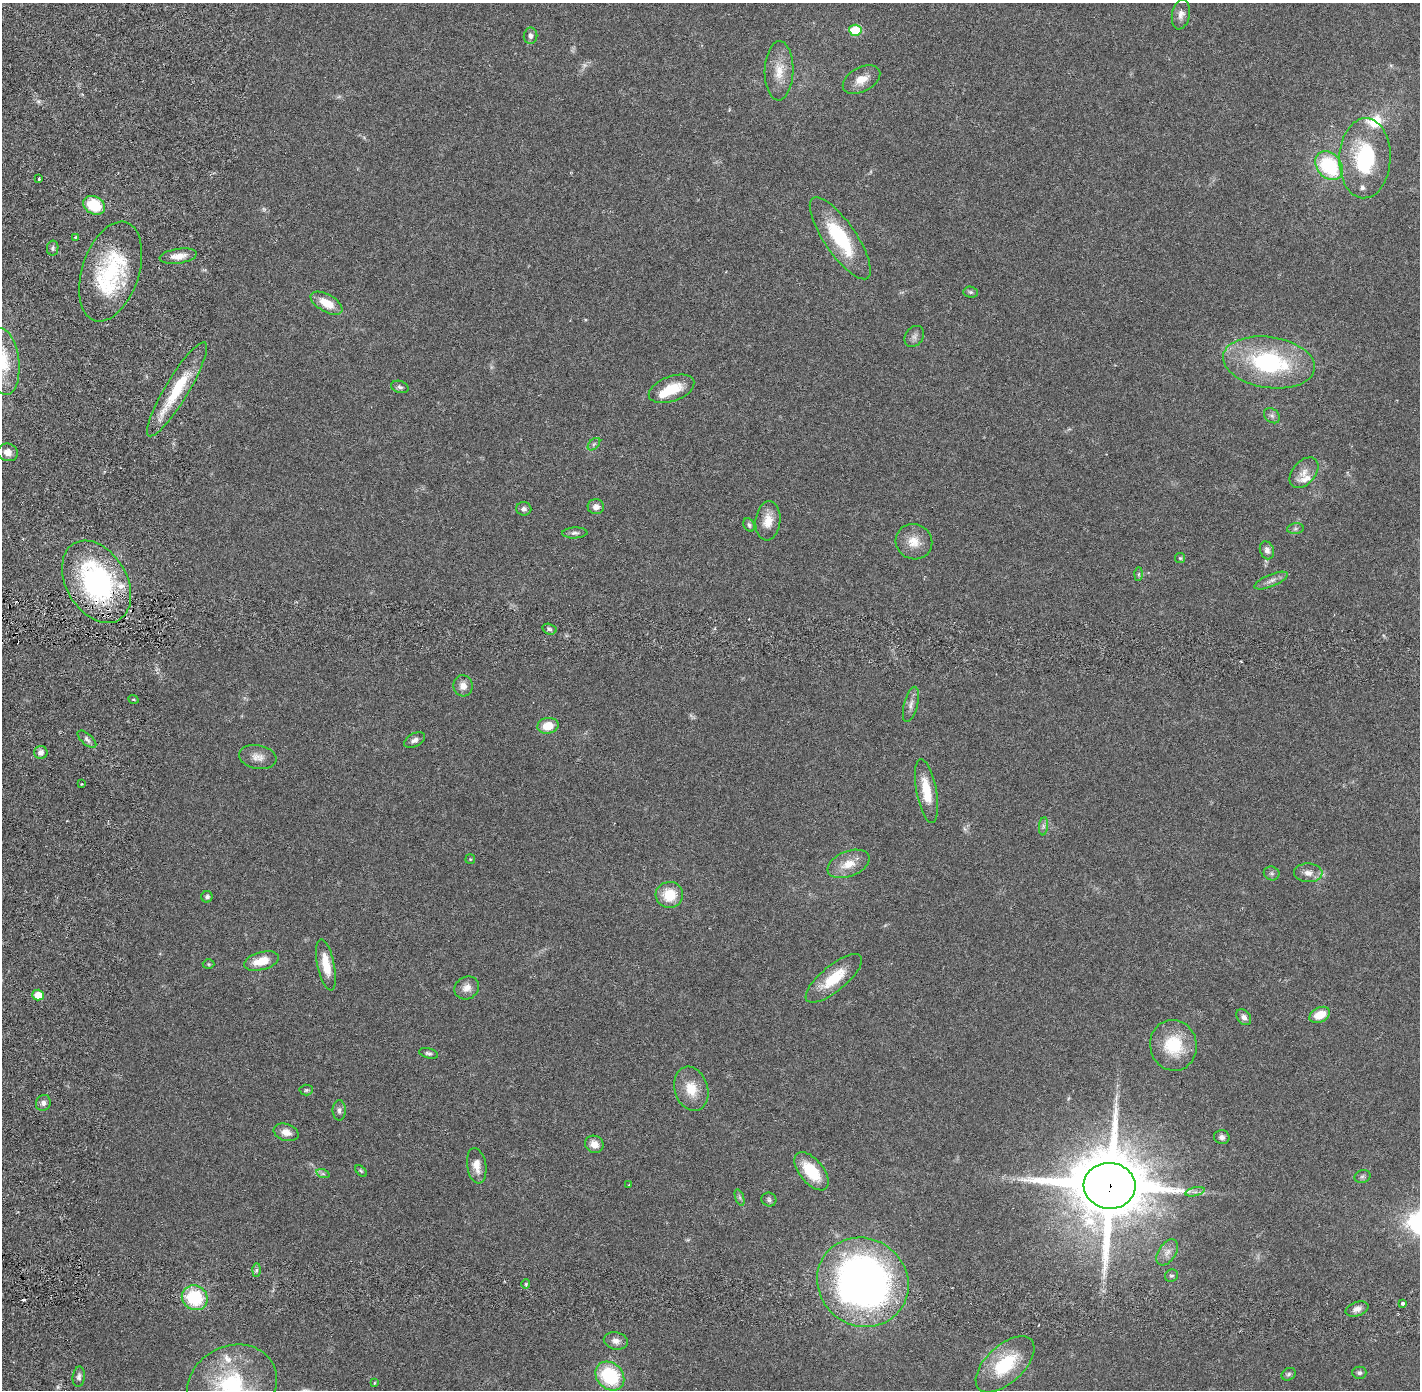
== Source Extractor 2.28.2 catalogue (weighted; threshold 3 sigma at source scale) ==
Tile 6 of 4 x 4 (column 2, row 2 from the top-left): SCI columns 1502-2919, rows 2882-4269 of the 5842 x 5871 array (HDU 1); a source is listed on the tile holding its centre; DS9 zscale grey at full resolution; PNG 1422 x 1392 px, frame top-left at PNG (2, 3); each listed source drawn as its Kron ellipse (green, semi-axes under 4 px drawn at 4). Shown black and unused: <1% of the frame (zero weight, under 2 of 6 exposures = <1% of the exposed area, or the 3 px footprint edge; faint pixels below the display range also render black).
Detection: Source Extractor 2.28.2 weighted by HDU 2 'WHT'; one run over the whole footprint, this tile lists its part. Background 0.0208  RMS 0.0032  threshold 0.013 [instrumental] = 3 sigma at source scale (4.09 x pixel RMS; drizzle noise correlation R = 1.36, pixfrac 0.8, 0.05/0.05 arcsec/px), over >= 5 px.
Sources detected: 110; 4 too faint to see at this stretch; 1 inside a brighter object's white glare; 1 cosmic-ray / hot-pixel residue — neither listed nor drawn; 5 inside a brighter listed object's ellipse — not listed separately; the other 99 listed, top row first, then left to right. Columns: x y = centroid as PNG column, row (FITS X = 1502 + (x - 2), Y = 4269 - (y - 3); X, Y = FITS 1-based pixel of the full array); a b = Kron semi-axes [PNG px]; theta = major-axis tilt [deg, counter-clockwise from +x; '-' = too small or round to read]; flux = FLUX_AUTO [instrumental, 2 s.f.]
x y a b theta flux
1181 14 15 9 79 1.2
855 30 6 5 - 6.5
531 36 8 6 81 0.79
779 71 29 14 89 4
861 80 20 12 28 2.6
1365 158 40 25 87 17
1329 166 16 12 -50 15
39 179 3 3 - 0.48
94 205 11 8 -25 7.4
75 237 3 2 - 0.22
840 238 48 16 -56 13
53 248 7 5 80 0.5
178 256 19 7 8 2.1
111 272 51 28 72 20
971 292 7 5 -3 0.41
327 303 17 8 -29 3.6
914 336 11 8 53 0.91
3 361 34 16 -83 7.3
1269 362 46 25 -9 25
400 387 9 6 -17 0.5
177 389 54 11 59 9.5
672 389 24 12 20 5.5
1272 416 9 6 -42 0.61
594 444 7 4 44 0.38
8 452 10 8 -15 1.6
1304 473 18 11 49 1.9
596 507 8 7 - 1.2
524 509 7 7 - 0.68
768 521 19 12 84 2.8
749 525 7 5 -63 0.42
1295 529 8 5 7 0.43
575 533 12 5 3 0.61
914 542 18 17 - 3.1
1267 550 9 7 -69 0.9
1180 558 5 5 - 0.25
1139 574 6 4 89 0.33
1271 580 18 6 22 1.1
97 582 44 30 -59 37
549 629 7 5 -16 0.41
463 686 10 9 - 1.5
133 699 5 2 - 0.24
911 704 18 7 76 1.1
548 726 10 8 10 3.2
87 739 11 5 -41 0.71
414 740 11 6 30 0.8
41 752 7 6 - 0.99
258 757 19 12 -10 1.8
81 784 3 2 - 0.15
926 791 32 10 -80 4.9
1043 826 9 4 83 0.53
470 859 5 5 - 0.22
848 864 22 12 22 3.4
1272 873 8 7 - 0.49
1308 873 14 9 -3 1.5
669 895 13 13 - 5.3
207 897 6 5 - 0.6
262 961 18 9 15 3.5
209 964 6 5 - 0.26
326 965 26 8 -78 3.8
834 978 35 12 39 6.3
467 988 13 11 30 1.5
38 995 5 5 - 2.8
1320 1015 11 7 26 3.4
1244 1017 9 6 -52 0.81
1173 1045 25 23 -77 8.5
428 1053 9 5 -14 0.49
691 1089 22 16 -72 4.2
306 1090 6 5 - 0.34
43 1103 8 7 - 0.79
339 1110 10 6 90 0.7
286 1132 13 8 -17 1.7
1222 1137 8 7 - 0.64
594 1144 9 8 - 1.8
477 1166 18 9 -81 2.1
361 1171 7 4 -44 0.29
811 1171 23 12 -51 7.3
323 1174 7 4 -18 0.39
1362 1176 8 6 17 0.49
629 1185 4 2 - 0.15
1110 1186 26 23 -4 1800
1195 1192 10 4 12 0.55
740 1197 8 4 -71 0.4
769 1200 7 7 - 0.46
1167 1252 14 8 57 1.4
256 1270 7 4 89 0.42
1171 1276 7 6 - 0.37
863 1282 47 43 -35 110
526 1284 4 4 - 0.24
195 1298 13 12 - 11
1403 1303 4 3 - 0.43
1357 1309 12 7 19 1.1
616 1341 12 8 -13 1.2
1005 1364 36 19 43 11
1359 1373 7 6 - 0.5
1289 1374 7 6 - 0.47
610 1376 16 12 -44 13
79 1377 10 6 85 0.64
374 1383 4 3 - 0.17
232 1385 46 38 27 22
Overlapping masked pixels (flux is a lower limit): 2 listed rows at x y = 97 582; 1110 1186
Isophote crosses this tile's border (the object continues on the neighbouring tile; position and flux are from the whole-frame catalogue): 2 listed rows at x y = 3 361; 232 1385